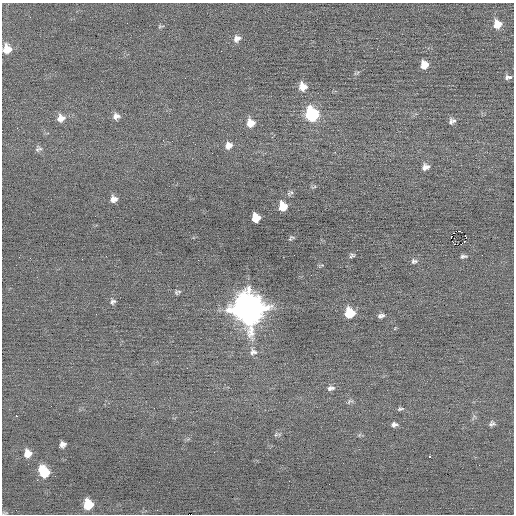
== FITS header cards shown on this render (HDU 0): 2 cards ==
NAXIS1  =                  512 / Axis length
NAXIS2  =                  512 / Axis length

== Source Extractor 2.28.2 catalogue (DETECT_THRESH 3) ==
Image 512 x 512 px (HDU 0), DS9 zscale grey, 1 PNG px = 1 image px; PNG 516 x 516 px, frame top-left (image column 1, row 512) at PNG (2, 3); no overlay
Background -0.0221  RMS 0.63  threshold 1.9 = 3 sigma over >= 5 px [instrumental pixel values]
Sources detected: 59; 2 with non-positive FLUX_AUTO (blend fragments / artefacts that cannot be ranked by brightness) are not listed; the other 57 listed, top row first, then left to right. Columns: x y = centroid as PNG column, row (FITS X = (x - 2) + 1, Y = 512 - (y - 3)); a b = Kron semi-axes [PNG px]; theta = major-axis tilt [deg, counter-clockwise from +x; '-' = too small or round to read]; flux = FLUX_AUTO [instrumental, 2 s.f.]
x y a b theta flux
497 24 9 8 - 560
161 26 8 4 7 69
237 38 9 8 - 230
7 49 10 9 - 650
377 49 2 2 - 72
221 51 2 2 - 22
424 65 7 7 - 500
357 73 9 3 23 69
508 77 9 5 5 130
303 87 9 8 - 430
311 114 9 8 - 4300
116 116 9 7 14 220
61 118 10 9 - 340
454 121 11 5 -35 120
451 122 9 7 -85 110
250 123 9 8 - 490
17 128 2 2 - 20
229 145 8 8 - 270
38 149 9 8 - 130
335 152 3 2 - 100
425 167 8 6 24 230
314 187 8 3 13 60
291 192 7 5 -43 83
114 199 7 6 - 240
283 206 8 7 - 710
256 218 7 7 - 730
459 231 3 2 - 120
465 235 3 2 - 190
291 238 7 5 44 74
451 238 2 2 - 920
352 255 7 5 31 88
106 256 2 2 - 21
463 256 7 4 6 100
19 257 2 2 - 18
198 260 2 2 - 290
414 261 8 6 11 120
177 292 7 5 13 94
113 301 8 6 24 120
248 308 13 12 - 66000
349 313 8 7 - 1400
96 314 2 2 - 38
381 316 8 5 9 130
253 352 11 10 - 230
331 388 10 6 8 150
349 401 10 6 35 97
400 409 9 4 12 82
16 416 3 2 - 84
394 424 7 5 2 130
492 424 8 6 18 120
276 434 8 5 5 80
359 435 6 4 71 53
62 444 6 6 - 190
27 453 9 8 - 470
429 456 3 2 - 270
44 472 10 8 -61 1700
88 504 8 7 - 1400
5 513 8 4 11 62
At the frame edge (FLAGS 8, measured only in part): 2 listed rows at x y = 7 49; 5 513
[2 non-positive-flux detections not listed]